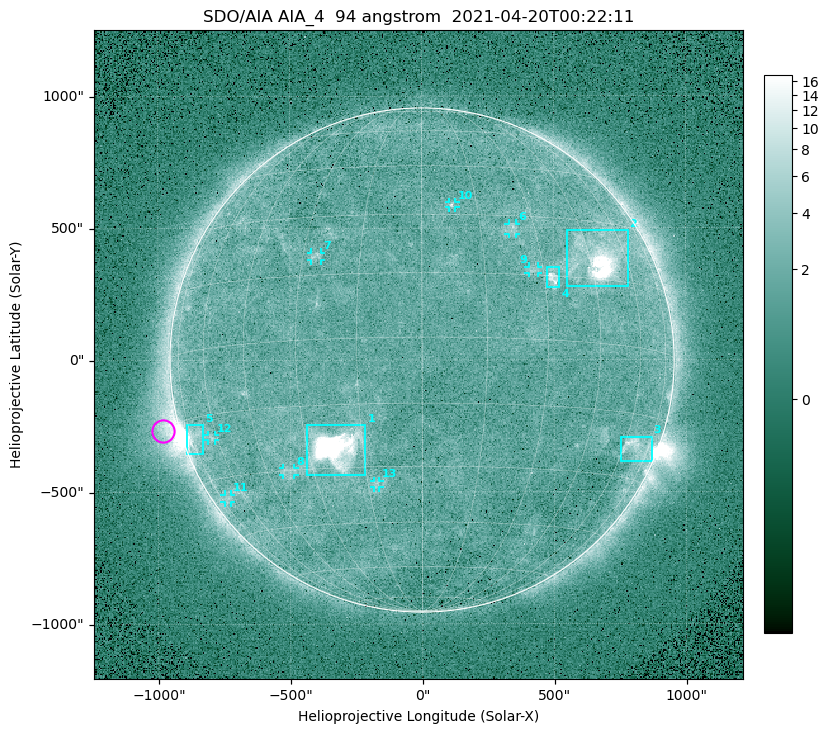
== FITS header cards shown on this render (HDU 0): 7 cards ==
TELESCOP= 'SDO/AIA '
INSTRUME= 'AIA_4   '
WAVELNTH=                   94
WAVEUNIT= 'angstrom'
DATE-OBS= '2021-04-20T00:22:11.12'
CTYPE1  = 'HPLN-TAN'
CTYPE2  = 'HPLT-TAN'

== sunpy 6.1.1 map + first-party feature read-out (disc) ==
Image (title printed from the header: SDO/AIA AIA_4  94 angstrom  2021-04-20T00:22:11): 512 x 512 px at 4.8 arcsec/px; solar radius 955 arcsec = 199 px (full disc in frame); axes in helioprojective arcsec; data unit not stated in the header (colour bar unlabelled)
Orientation: roll -0.138 deg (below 1 deg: not rotated)
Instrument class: DISC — disc imager (sunpy class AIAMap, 94 A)
Bright regions (active regions / flare kernels): reference = the median radial profile (limb darkening/brightening removed); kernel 5 px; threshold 5 sigma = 2.45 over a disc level ~1.73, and >= 1.15x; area >= 9 px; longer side >= 5 px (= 24 arcsec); searched inside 0.97 R_sun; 13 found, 13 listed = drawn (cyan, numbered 1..; 8 of them under ~33 arcsec drawn as corner ticks so the feature stays visible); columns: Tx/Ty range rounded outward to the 10 arcsec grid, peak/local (2 s.f.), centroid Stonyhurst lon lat
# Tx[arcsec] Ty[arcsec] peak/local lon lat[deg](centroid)
1 -440..-210 -440..-240 642 -22 -25
2 550..780 280..490 35 +48 +20
3 750..870 -390..-290 4.5 +67 -22
4 470..520 270..350 5.9 +32 +15
5 -900..-830 -360..-240 7.1 -72 -19
6 330..360 470..520 3.1 +24 +26
7 -420..-380 380..410 2.9 -27 +20
8 -530..-480 -440..-410 2.8 -38 -30
9 400..440 330..360 2.9 +27 +16
10 100..130 580..600 3.1 +8 +33
11 -750..-720 -540..-510 2.3 -70 -35
12 -810..-780 -300..-280 2.7 -63 -20
13 -180..-160 -480..-450 2.9 -13 -34
Off-limb structures (1.02-1.3 R_sun): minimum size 50 px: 7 found; the strongest spans PA ~90..115 deg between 1.02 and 1.21 R_sun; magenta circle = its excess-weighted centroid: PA ~105 deg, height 1.06 R_sun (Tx ~-980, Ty ~-270 arcsec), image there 4.6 x the reference